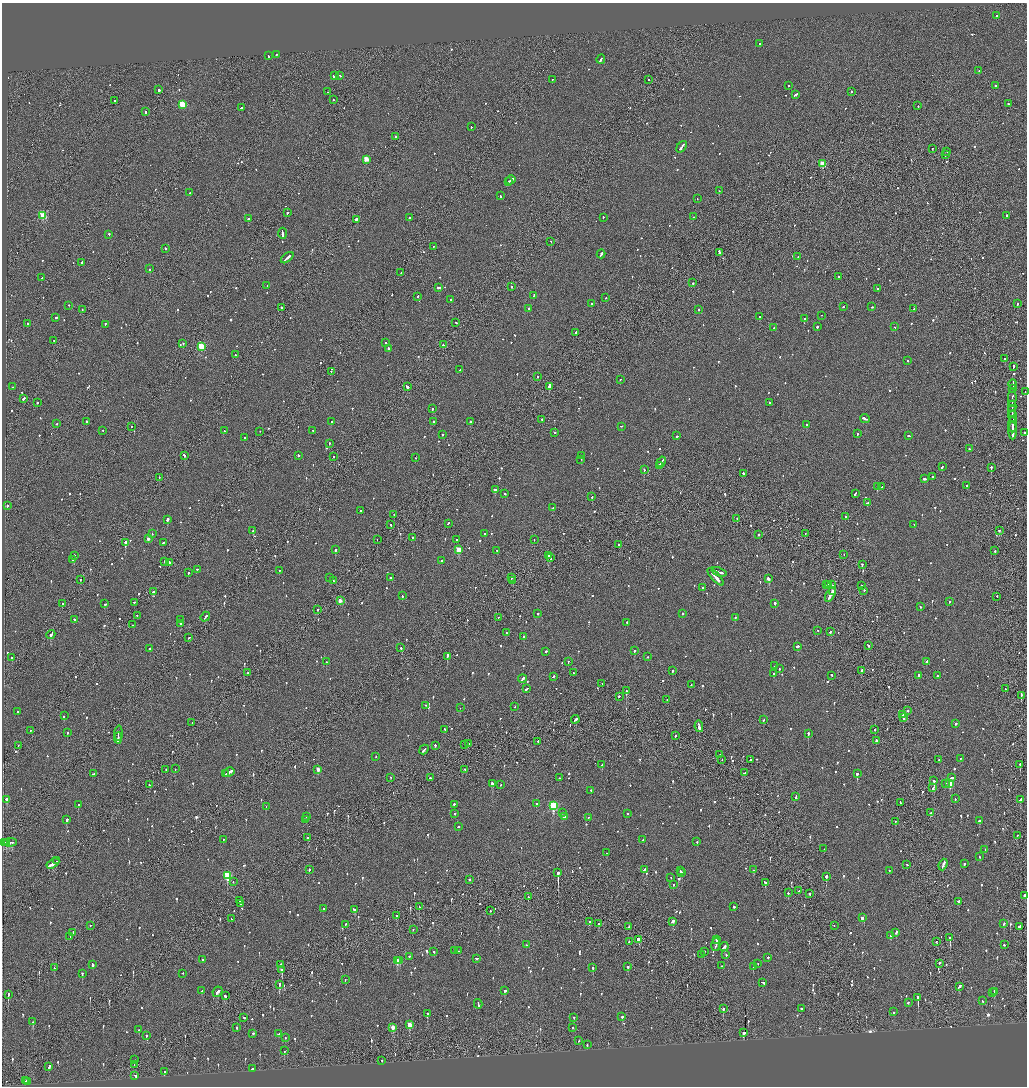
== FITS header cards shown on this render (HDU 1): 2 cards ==
NAXIS1  =                 2050
NAXIS2  =                 2168

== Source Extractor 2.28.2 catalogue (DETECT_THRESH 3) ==
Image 2050 x 2168 px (HDU 1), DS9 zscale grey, zoomed out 1/2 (1 PNG px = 2 x 2 image px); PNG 1029 x 1088 px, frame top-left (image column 2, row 2168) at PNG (2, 3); each listed source drawn as its Kron ellipse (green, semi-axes under 4 px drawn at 4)
Background -0.145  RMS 0.1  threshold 0.311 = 3 sigma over >= 5 px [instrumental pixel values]
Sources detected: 1242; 44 cannot appear on this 1/2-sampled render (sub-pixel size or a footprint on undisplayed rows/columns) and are neither listed nor drawn; of the other 1198, the 500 brightest by FLUX_AUTO listed and drawn (698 fainter detections omitted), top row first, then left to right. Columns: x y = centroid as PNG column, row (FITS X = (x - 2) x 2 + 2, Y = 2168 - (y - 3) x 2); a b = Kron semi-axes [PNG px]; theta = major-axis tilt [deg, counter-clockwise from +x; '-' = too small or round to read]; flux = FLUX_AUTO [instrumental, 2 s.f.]
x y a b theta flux
997 16 2 2 - 220
759 44 2 2 - 120
277 55 2 2 - 160
268 56 2 2 - 110
601 60 4 2 - 280
979 71 2 1 - 240
334 76 2 2 - 780
340 76 3 2 - 99
552 80 2 2 - 97
649 80 2 1 - 160
788 86 2 2 - 89
996 86 2 2 - 420
159 90 2 2 - 600
327 92 2 2 - 87
851 92 2 1 - 150
796 95 4 2 - 620
333 100 2 2 - 88
114 101 2 1 - 170
1008 104 2 2 - 100
182 105 3 3 - 840
918 106 2 2 - 92
241 108 2 2 - 240
145 112 3 2 - 250
471 127 2 1 - 320
395 137 2 2 - 310
682 147 6 2 51 650
932 149 2 1 - 100
946 152 2 2 - 160
945 155 2 2 - 220
366 160 3 3 - 420
823 164 3 3 - 620
511 180 5 2 - 350
508 182 4 2 - 360
719 191 2 1 - 220
190 193 2 2 - 110
500 196 2 2 - 93
697 199 2 2 - 92
287 213 2 2 - 150
43 216 3 3 - 910
1007 216 2 2 - 180
694 217 2 2 - 87
409 218 2 2 - 270
603 218 2 2 - 250
248 219 2 2 - 210
356 220 2 2 - 340
283 234 5 2 - 970
109 235 3 2 - 270
551 242 2 1 - 200
433 247 2 1 - 220
165 249 3 2 - 250
719 253 3 2 - 400
601 254 4 2 - 380
798 257 2 1 - 120
287 258 7 2 38 640
82 263 3 2 - 130
150 269 2 2 - 430
401 273 2 2 - 130
839 277 2 2 - 180
42 278 2 1 - 87
693 283 2 2 - 300
267 286 4 2 - 180
512 287 2 2 - 100
439 288 4 2 - 340
877 289 2 2 - 130
534 296 2 2 - 98
418 297 2 2 - 120
606 298 2 2 - 100
451 300 2 2 - 150
592 304 2 2 - 340
1017 304 2 2 - 570
69 306 2 2 - 89
843 307 2 2 - 99
872 307 3 2 - 140
281 308 2 2 - 280
529 308 2 2 - 130
914 309 2 2 - 86
82 310 2 1 - 91
698 310 2 2 - 200
821 316 2 1 - 260
759 317 2 2 - 85
56 318 2 2 - 260
804 319 2 2 - 220
456 323 2 2 - 120
28 324 2 2 - 110
105 325 2 2 - 390
817 327 2 2 - 310
895 327 2 1 - 120
774 328 2 2 - 110
576 333 3 2 - 130
54 341 2 2 - 88
386 343 2 2 - 330
183 344 2 2 - 110
443 345 2 2 - 110
201 347 3 3 - 900
388 349 2 2 - 600
235 355 2 2 - 110
1005 359 2 2 - 1100
907 361 2 2 - 450
1013 367 3 2 - 160
460 370 2 2 - 130
331 372 2 1 - 130
537 377 2 2 - 84
620 380 2 2 - 120
1013 384 5 1 - 380
12 387 2 2 - 200
407 387 3 2 - 580
549 387 3 2 - 950
1013 389 4 1 - 320
1025 392 2 2 - 110
1012 398 9 1 88 670
23 399 3 2 - 370
37 403 2 2 - 360
769 403 2 2 - 150
1012 407 5 1 - 510
432 409 2 2 - 240
1012 411 5 1 - 470
1012 416 6 1 90 470
865 419 5 2 - 400
542 420 2 2 - 310
87 421 2 2 - 220
331 422 2 2 - 120
433 422 2 2 - 86
470 422 2 2 - 150
57 424 2 2 - 120
806 425 2 2 - 94
1013 425 8 1 -89 650
131 427 2 1 - 160
621 427 3 1 - 140
103 431 2 2 - 91
224 431 2 2 - 120
313 431 2 1 - 150
1013 431 9 2 -90 930
260 432 2 1 - 93
555 433 2 2 - 110
1024 433 2 2 - 130
857 434 2 2 - 88
442 435 2 2 - 340
677 436 2 2 - 210
909 436 3 2 - 180
245 438 2 2 - 180
329 444 2 2 - 140
969 449 2 2 - 120
185 456 3 2 - 850
298 456 2 2 - 140
582 456 2 2 - 140
334 457 2 1 - 110
415 458 2 2 - 89
581 460 2 1 - 92
661 462 5 2 - 380
659 466 3 2 - 200
942 467 4 2 - 190
991 468 2 1 - 560
644 470 2 2 - 320
743 474 3 2 - 180
932 477 2 2 - 340
159 478 2 2 - 120
925 479 3 2 - 470
967 486 2 2 - 110
877 487 2 2 - 450
881 487 2 2 - 89
495 490 3 2 - 450
505 494 2 2 - 270
855 494 3 2 - 200
592 497 2 2 - 210
867 503 3 2 - 190
7 506 2 2 - 410
553 508 2 2 - 110
360 511 2 2 - 90
394 515 2 2 - 280
845 517 2 2 - 150
737 519 2 1 - 140
167 520 2 2 - 830
448 524 2 2 - 120
391 525 2 2 - 120
914 525 2 2 - 120
253 531 2 2 - 330
999 531 2 2 - 250
152 534 2 2 - 98
485 534 2 2 - 220
805 534 2 1 - 85
759 535 2 2 - 120
412 538 2 2 - 91
148 539 2 2 - 120
377 540 2 1 - 230
456 540 2 2 - 87
534 540 2 1 - 84
125 543 3 2 - 2800
163 543 2 2 - 99
619 545 2 2 - 230
335 550 2 2 - 320
459 550 3 3 - 560
497 551 3 2 - 130
995 551 2 2 - 200
844 555 2 1 - 270
74 556 2 2 - 1500
548 556 4 2 - 560
550 558 2 2 - 230
73 560 2 2 - 110
441 561 2 2 - 100
165 562 2 1 - 910
169 563 3 1 - 170
862 565 2 2 - 210
197 570 2 2 - 110
279 571 2 2 - 180
719 572 8 2 -21 600
188 573 2 2 - 110
715 577 11 2 -47 800
329 578 2 2 - 130
390 578 2 2 - 250
511 578 3 2 - 120
768 579 3 2 - 600
80 580 2 1 - 88
333 581 2 2 - 100
513 581 2 2 - 250
827 585 3 2 - 220
829 585 2 1 - 100
831 585 3 2 - 220
861 586 2 2 - 240
702 588 2 2 - 90
864 591 2 2 - 130
153 592 3 2 - 1300
832 592 4 2 - 240
830 595 8 2 61 550
402 596 2 2 - 84
997 597 2 2 - 110
340 601 3 2 - 200
949 602 2 2 - 110
134 603 2 2 - 130
62 604 2 2 - 140
105 604 2 2 - 170
775 604 2 2 - 800
920 607 2 2 - 110
317 610 2 2 - 93
538 614 2 2 - 460
683 614 2 2 - 100
137 616 2 2 - 220
205 617 5 2 - 240
498 618 2 2 - 84
735 618 2 2 - 130
74 620 2 2 - 220
180 620 3 2 - 150
627 623 2 2 - 110
180 624 2 2 - 100
133 625 2 2 - 140
818 631 2 1 - 93
830 632 2 2 - 120
506 633 2 2 - 180
51 635 5 2 - 430
524 637 2 2 - 110
189 638 3 1 - 120
868 646 3 2 - 290
798 647 2 2 - 710
401 648 2 2 - 300
149 649 2 2 - 480
634 651 2 2 - 540
546 652 2 2 - 1000
447 657 4 2 - 560
647 657 2 2 - 97
12 658 2 2 - 390
326 662 2 2 - 170
568 662 2 2 - 95
926 662 4 2 - 220
775 666 2 2 - 310
779 669 2 2 - 150
673 671 2 2 - 160
861 671 2 2 - 540
248 673 2 2 - 120
573 673 2 2 - 150
773 674 2 2 - 87
831 676 2 2 - 240
918 676 2 2 - 180
937 676 2 2 - 91
553 677 3 2 - 230
522 679 4 2 - 390
602 684 2 2 - 130
691 685 2 2 - 160
526 689 3 2 - 260
1005 689 2 1 - 230
626 691 2 2 - 1300
1021 696 2 1 - 450
620 697 2 1 - 210
667 700 2 1 - 96
426 706 2 2 - 120
515 707 2 2 - 110
460 708 2 1 - 220
908 711 2 2 - 120
18 712 2 2 - 120
902 715 2 1 - 160
64 716 2 2 - 200
903 718 3 2 - 490
575 720 4 2 - 320
763 720 3 2 - 110
192 723 2 1 - 150
956 724 2 2 - 180
699 727 6 2 -78 800
445 730 4 2 - 120
875 730 2 2 - 110
30 731 2 1 - 280
67 733 2 2 - 100
118 734 7 2 86 350
808 734 2 2 - 560
675 736 2 2 - 120
118 738 5 1 - 340
876 741 3 2 - 400
538 742 2 2 - 140
468 744 2 2 - 160
465 745 2 2 - 150
18 746 2 1 - 120
435 746 2 2 - 150
424 750 5 2 - 270
719 755 2 2 - 220
376 757 2 1 - 150
960 759 2 2 - 100
722 760 2 1 - 84
750 760 2 2 - 88
939 760 2 1 - 200
602 765 2 2 - 120
1020 765 2 2 - 200
175 769 2 1 - 110
166 770 2 2 - 110
318 770 3 2 - 190
465 770 2 2 - 90
229 772 6 2 29 470
744 773 3 2 - 150
93 774 3 2 - 110
226 774 3 1 - 160
857 774 2 2 - 580
391 778 2 2 - 100
430 778 2 2 - 230
560 778 2 2 - 330
951 778 3 2 - 250
934 781 2 2 - 660
492 784 3 2 - 700
946 784 3 2 - 180
950 784 3 3 - 560
149 785 3 2 - 160
500 785 2 2 - 93
933 788 3 2 - 330
591 791 2 2 - 190
796 797 3 1 - 1100
955 799 2 2 - 100
7 800 2 2 - 2000
1020 800 2 2 - 260
900 803 4 2 - 170
536 804 2 2 - 320
78 805 2 2 - 370
454 805 2 2 - 310
553 806 4 3 - 1700
266 807 2 2 - 140
562 813 2 2 - 88
930 813 2 2 - 350
455 814 2 2 - 170
628 814 2 2 - 87
306 817 2 2 - 110
564 817 4 2 - 200
588 818 2 2 - 96
67 820 2 2 - 470
306 820 2 1 - 140
979 821 3 2 - 140
895 822 2 1 - 360
458 827 2 1 - 130
1017 836 2 1 - 99
308 838 2 2 - 93
223 840 2 2 - 100
643 840 2 2 - 140
3 842 3 1 - 130
697 842 2 2 - 150
6 843 3 3 - 370
10 843 6 2 5 350
824 849 2 1 - 150
985 850 2 2 - 230
606 853 2 2 - 88
979 857 2 2 - 87
57 861 3 1 - 150
53 864 7 2 32 1300
964 864 2 2 - 240
907 865 2 2 - 89
943 865 6 2 68 420
309 870 2 2 - 430
644 870 3 2 - 140
754 870 2 2 - 100
680 871 3 2 - 340
889 871 2 2 - 140
558 873 3 2 - 5100
682 873 2 2 - 250
227 876 3 3 - 1200
826 877 2 2 - 240
671 878 2 1 - 170
469 880 2 2 - 150
233 882 2 2 - 93
765 883 3 2 - 370
673 885 2 2 - 110
799 891 2 2 - 92
788 893 2 2 - 110
810 894 2 2 - 120
1025 896 3 2 - 190
528 897 2 1 - 84
240 901 2 1 - 89
959 901 2 2 - 340
241 904 2 2 - 130
419 907 2 1 - 150
734 907 2 2 - 130
323 909 2 2 - 110
355 910 3 2 - 180
490 911 2 2 - 110
396 916 2 2 - 130
862 918 3 2 - 91
231 919 2 2 - 87
589 922 3 2 - 200
672 922 4 2 - 460
598 924 2 1 - 540
1004 924 3 2 - 140
345 925 2 2 - 91
90 926 2 1 - 88
834 926 2 2 - 87
628 927 3 2 - 200
1019 927 3 2 - 1500
413 930 2 2 - 110
73 933 2 1 - 130
896 933 3 2 - 170
891 936 2 2 - 230
70 937 2 1 - 94
950 938 2 2 - 500
638 940 3 2 - 450
716 940 2 2 - 210
629 942 2 2 - 110
936 942 2 2 - 89
526 945 2 2 - 220
716 945 7 2 80 440
1004 945 2 2 - 180
724 947 5 2 - 300
455 951 3 2 - 130
458 951 2 1 - 200
434 952 3 2 - 85
704 952 2 2 - 230
702 955 2 2 - 250
726 955 2 2 - 84
409 957 2 2 - 260
768 958 2 2 - 150
476 959 4 2 - 240
203 960 2 2 - 150
397 961 3 3 - 310
400 961 2 2 - 160
758 964 2 2 - 86
939 964 2 2 - 490
93 965 3 2 - 290
280 965 2 2 - 94
722 966 2 2 - 100
628 967 2 2 - 410
753 967 2 2 - 130
54 968 2 2 - 110
593 968 3 2 - 320
282 970 3 2 - 560
82 974 2 2 - 250
182 974 2 2 - 91
345 980 2 2 - 120
763 983 4 2 - 630
279 985 3 2 - 220
959 987 4 2 - 180
202 991 3 2 - 110
505 991 3 2 - 170
218 992 5 2 - 330
994 992 3 2 - 510
992 993 2 1 - 110
8 995 3 2 - 400
225 996 3 2 - 130
918 998 3 2 - 1500
982 1001 2 2 - 100
908 1003 2 2 - 120
478 1004 5 2 - 240
723 1009 2 2 - 320
801 1009 2 2 - 290
893 1012 2 2 - 140
427 1014 3 2 - 230
622 1017 2 2 - 350
244 1018 2 2 - 150
574 1018 2 2 - 270
33 1022 2 2 - 950
410 1025 4 3 - 390
237 1028 2 2 - 120
393 1028 3 2 - 300
573 1028 2 2 - 85
139 1030 2 2 - 200
744 1033 2 2 - 770
253 1034 2 2 - 120
279 1034 3 2 - 200
147 1036 2 2 - 91
285 1038 2 2 - 89
579 1041 2 2 - 98
587 1045 2 2 - 120
284 1051 2 2 - 140
135 1060 2 1 - 120
382 1061 2 2 - 100
134 1065 2 1 - 84
49 1067 4 2 - 340
252 1069 2 2 - 170
164 1072 2 1 - 130
135 1076 3 2 - 170
26 1081 2 1 - 410
27 1082 2 2 - 310
At the frame edge (FLAGS 8, measured only in part): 2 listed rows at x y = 1025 392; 1025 896
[698 fainter detections neither listed nor drawn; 44 sub-pixel or undisplayed-footprint detections neither listed nor drawn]